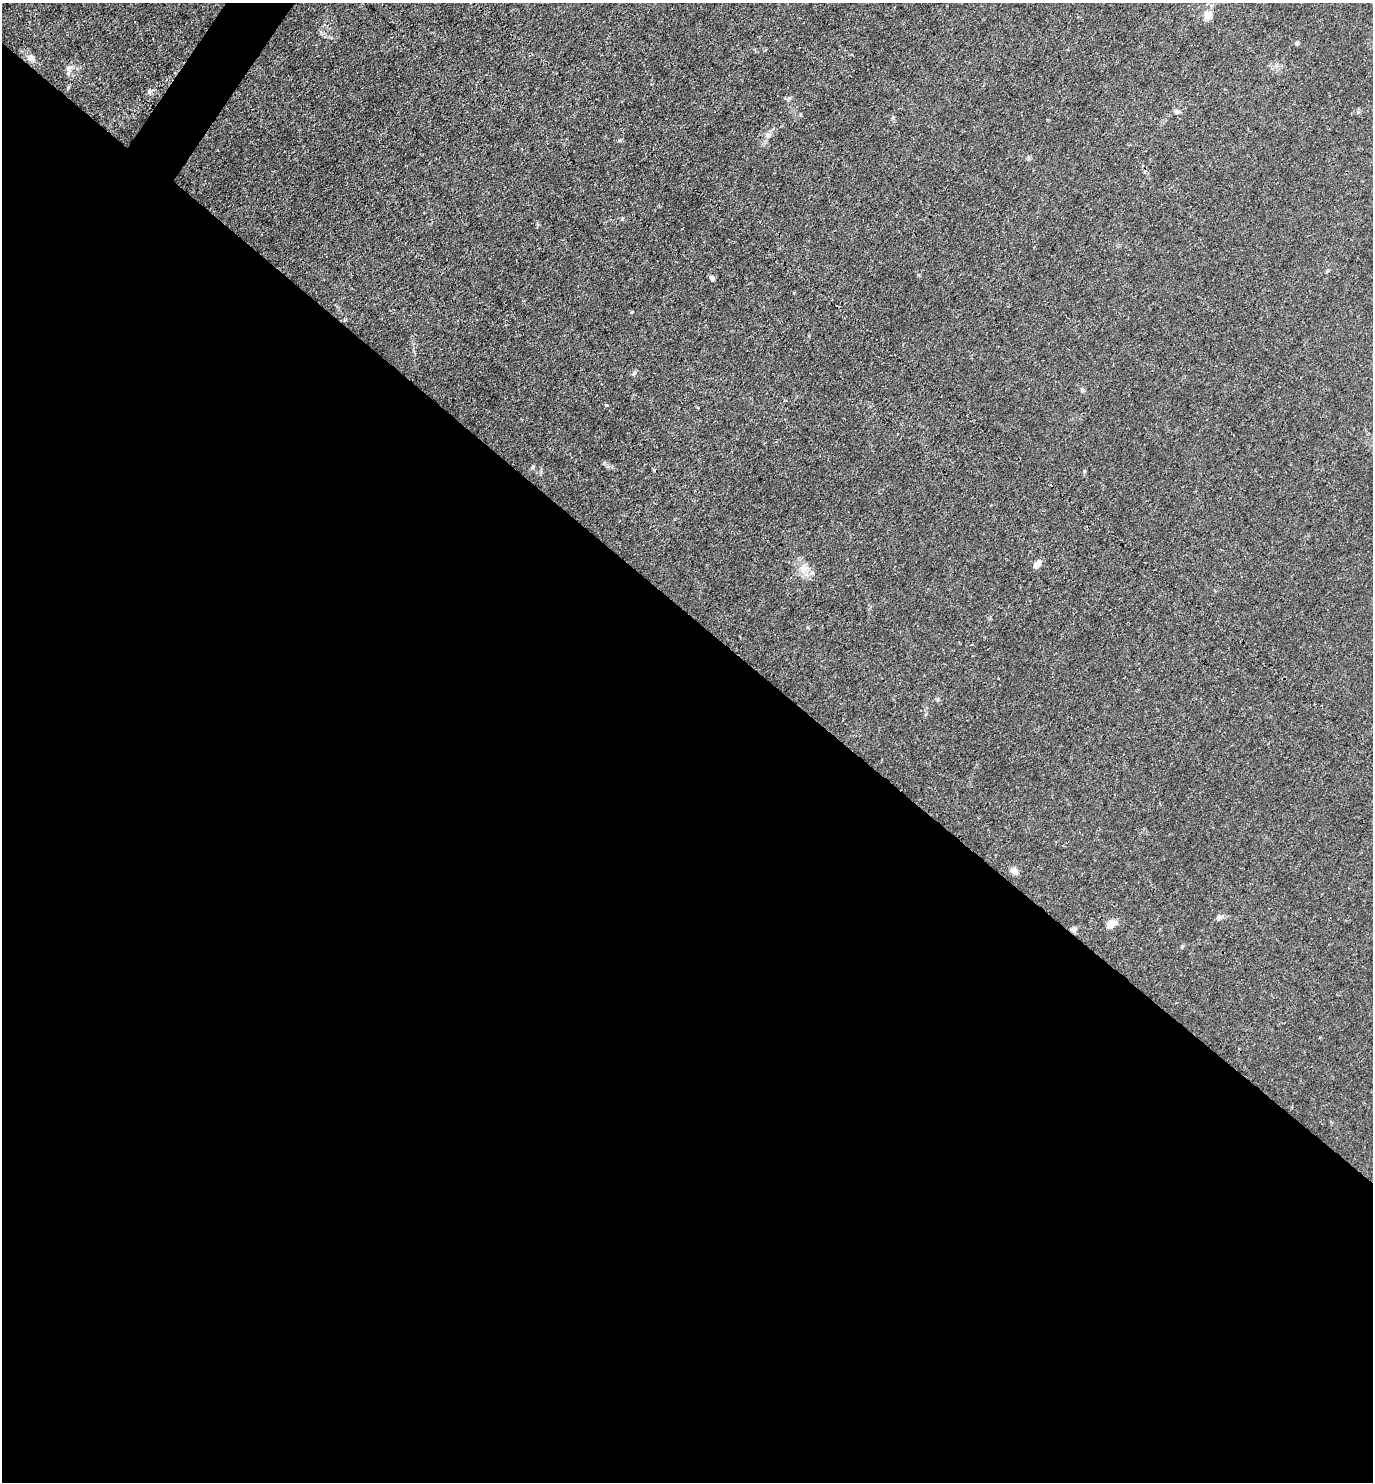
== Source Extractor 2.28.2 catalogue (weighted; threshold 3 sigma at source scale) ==
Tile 14 of 4 x 4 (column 2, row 4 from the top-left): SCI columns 1663-3033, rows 1-1480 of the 5925 x 5919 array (HDU 1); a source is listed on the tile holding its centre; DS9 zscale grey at full resolution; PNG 1375 x 1484 px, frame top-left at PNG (2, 3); no overlay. Shown black and unused: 59% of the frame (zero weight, under 3 of 4 exposures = <1% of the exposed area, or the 3 px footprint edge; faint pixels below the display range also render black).
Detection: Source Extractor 2.28.2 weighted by HDU 2 'WHT'; one run over the whole footprint, this tile lists its part. Background 0.0243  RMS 0.0028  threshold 0.0126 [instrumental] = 3 sigma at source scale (4.5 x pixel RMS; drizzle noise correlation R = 1.50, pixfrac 1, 0.05/0.05 arcsec/px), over >= 5 px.
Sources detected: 18; all 18 listed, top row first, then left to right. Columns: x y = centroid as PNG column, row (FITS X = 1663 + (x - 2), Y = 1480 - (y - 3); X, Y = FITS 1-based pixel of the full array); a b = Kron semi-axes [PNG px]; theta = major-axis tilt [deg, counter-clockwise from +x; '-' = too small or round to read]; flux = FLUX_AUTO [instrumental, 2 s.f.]
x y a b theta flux
1208 15 10 9 - 2.5
1297 43 6 5 - 0.38
31 58 11 9 -22 1.3
69 68 7 6 - 0.79
150 91 8 6 38 0.81
788 99 7 4 70 0.43
1177 112 8 5 -1 0.67
893 117 6 4 72 0.34
712 278 9 5 -63 0.67
1082 390 7 4 -47 0.46
606 405 4 3 - 0.48
1037 564 8 5 53 2.5
805 568 8 7 - 1.4
1014 871 10 8 -11 1.2
1219 917 9 6 30 0.98
1111 924 8 7 - 3.1
1074 929 9 6 25 0.8
1182 946 5 3 - 0.33
Overlapping masked pixels (flux is a lower limit): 1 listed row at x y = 1074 929
Unlisted compact peaks at least as high as the median listed source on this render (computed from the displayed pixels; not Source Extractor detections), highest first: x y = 767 135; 634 373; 622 219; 1084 471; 619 140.